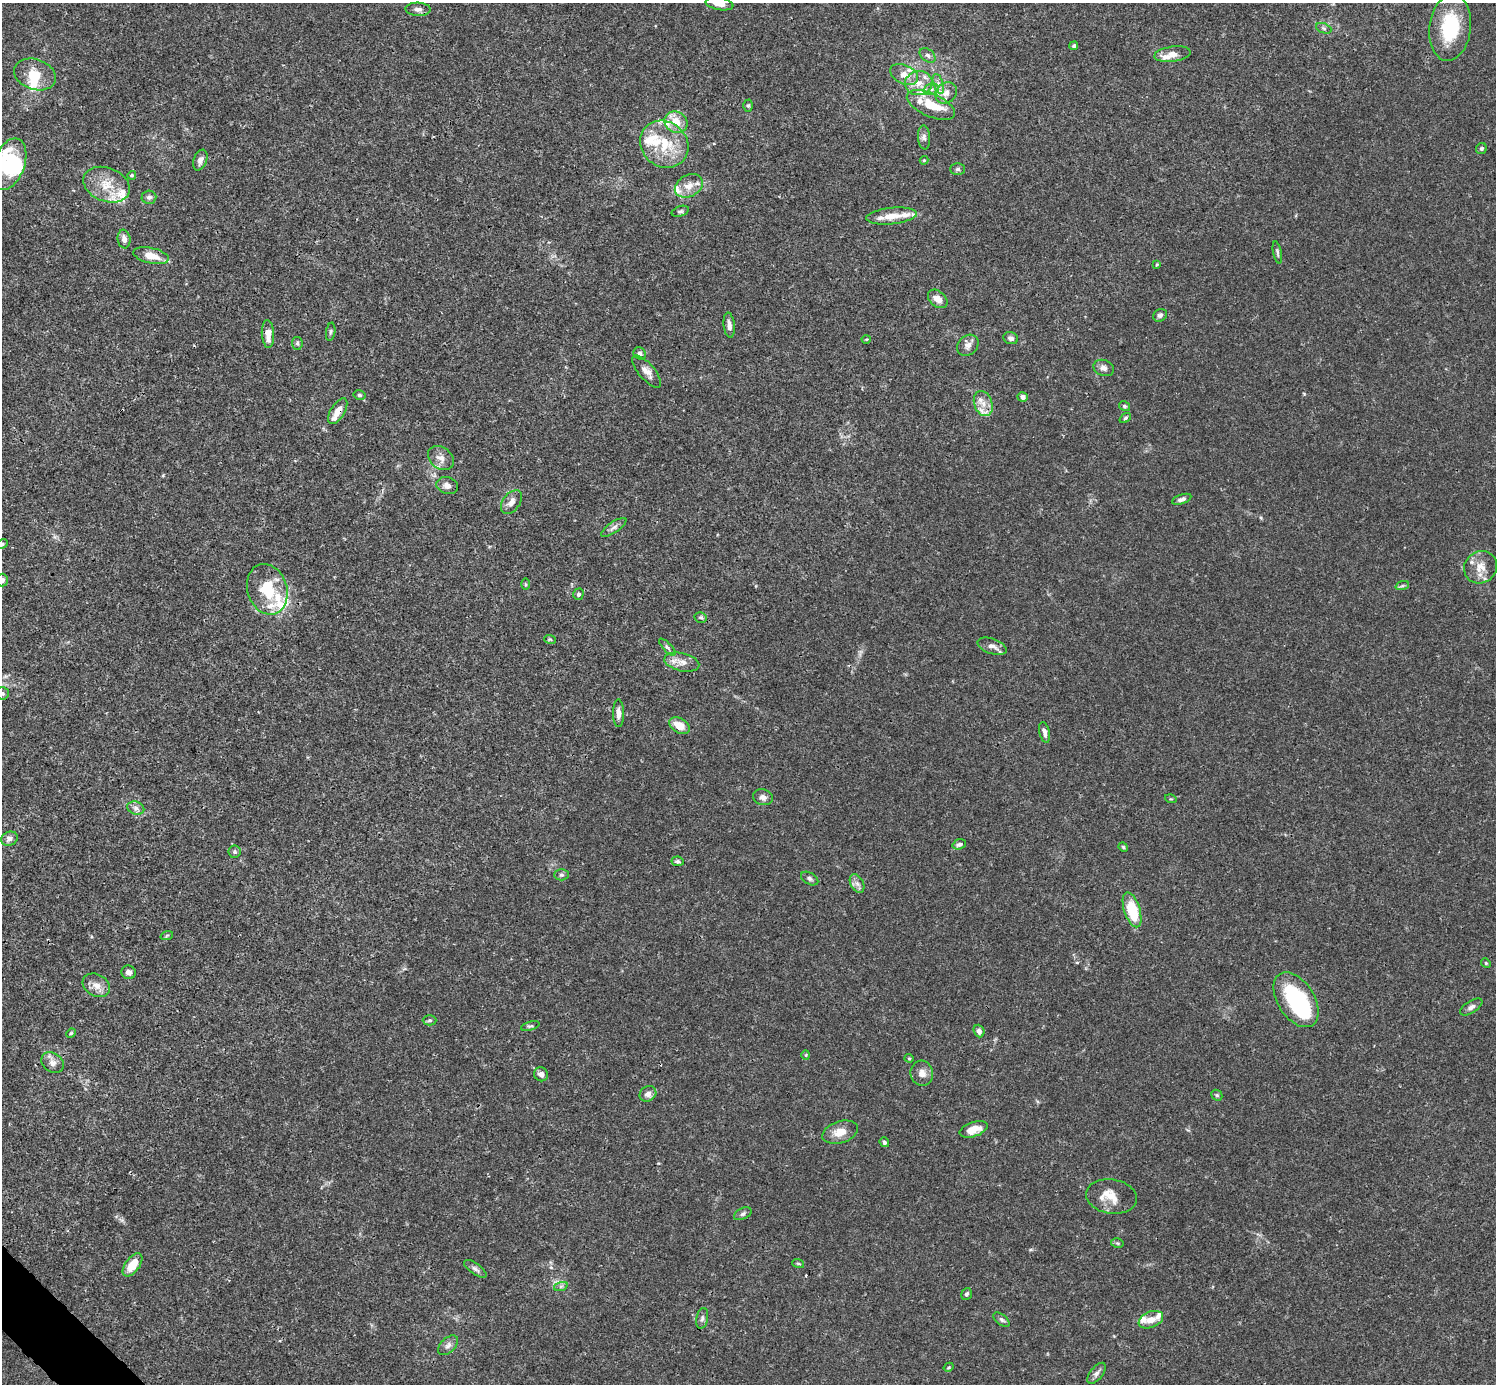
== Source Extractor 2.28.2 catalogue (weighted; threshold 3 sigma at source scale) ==
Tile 7 of 4 x 4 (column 3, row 2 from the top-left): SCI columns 2991-4484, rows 2920-4301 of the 5982 x 5981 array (HDU 1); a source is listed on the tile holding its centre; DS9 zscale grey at full resolution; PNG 1498 x 1386 px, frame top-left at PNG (2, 3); each listed source drawn as its Kron ellipse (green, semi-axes under 4 px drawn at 4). Shown black and unused: <1% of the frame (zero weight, under 3 of 4 exposures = <1% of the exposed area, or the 3 px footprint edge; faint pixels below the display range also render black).
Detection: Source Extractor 2.28.2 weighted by HDU 2 'WHT'; one run over the whole footprint, this tile lists its part. Background 0.0165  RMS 0.0022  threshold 0.00975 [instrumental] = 3 sigma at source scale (4.5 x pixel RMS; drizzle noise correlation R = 1.50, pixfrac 1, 0.05/0.05 arcsec/px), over >= 5 px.
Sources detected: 145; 3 inside a brighter object's white glare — neither listed nor drawn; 24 inside a brighter listed object's ellipse — not listed separately; the other 118 listed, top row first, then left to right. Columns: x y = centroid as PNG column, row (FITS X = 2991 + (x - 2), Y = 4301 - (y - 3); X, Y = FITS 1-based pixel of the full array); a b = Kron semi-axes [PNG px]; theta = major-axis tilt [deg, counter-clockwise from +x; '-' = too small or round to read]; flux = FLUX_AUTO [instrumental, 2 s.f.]
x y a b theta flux
719 4 14 6 -9 1.5
418 9 12 6 -3 1
1450 27 34 20 83 13
1324 28 8 5 -21 0.44
1074 46 4 4 - 0.39
1172 54 18 7 8 2.1
928 55 9 6 -39 0.67
35 74 21 15 -19 4.3
904 74 15 9 -25 2.2
919 83 14 12 7 2.9
938 84 10 5 -72 0.79
931 89 7 5 19 0.6
946 93 11 9 43 1.6
931 105 26 11 -24 5.8
748 106 6 5 - 0.34
676 122 12 10 -32 3.3
924 137 12 6 -85 0.77
664 144 25 22 -40 8.7
1481 149 6 5 - 0.41
200 160 11 6 69 1
924 160 4 4 - 0.18
9 164 27 15 69 12
958 169 7 5 0 0.49
132 175 4 4 - 0.32
107 185 24 17 -21 4.8
689 186 15 10 28 2.5
149 197 7 6 - 0.61
680 211 9 5 18 0.45
891 216 25 8 6 2.9
124 239 9 6 -83 1.1
1277 252 11 4 -79 0.45
151 256 18 7 -12 3.2
1157 264 3 3 - 0.21
938 299 11 7 -40 1.8
1160 315 7 6 - 0.61
729 325 13 5 -83 0.97
331 332 9 4 80 0.39
268 334 14 6 -86 2.2
1011 338 7 6 - 0.77
866 339 4 3 - 0.2
297 343 6 5 - 0.39
968 345 12 9 43 1.2
640 353 6 6 - 0.58
1104 368 11 8 -20 1
647 371 20 8 -49 1.6
359 395 6 4 -14 0.36
1023 397 5 5 - 0.9
983 404 13 9 -70 1.9
1124 406 6 4 -30 0.37
338 411 14 7 59 1.9
1125 418 6 4 37 0.32
441 458 14 10 -38 1.7
447 486 11 8 -17 1.2
1182 499 10 4 19 0.7
511 502 13 8 53 1.5
614 527 15 5 35 0.87
2 544 6 4 29 0.38
1481 567 17 15 39 2.9
2 580 6 6 - 0.6
525 584 6 4 -88 0.27
1402 586 7 4 18 0.35
267 589 26 20 -72 8
578 594 5 5 - 0.51
701 617 6 5 - 0.4
550 639 6 3 -19 0.27
992 646 15 7 -19 1.4
667 647 11 4 -46 0.49
682 662 18 9 -13 2
2 693 6 6 - 0.42
618 713 14 5 -89 1.3
679 726 11 7 -29 2.8
1044 732 10 5 -77 0.9
763 797 10 8 -14 0.98
1171 799 6 3 -16 0.23
136 808 9 6 -17 0.78
9 839 8 6 23 1
959 844 7 5 18 0.68
1123 847 5 4 - 0.26
235 852 6 6 - 0.44
678 861 6 5 - 0.44
562 875 7 5 0 0.45
810 878 9 5 -29 0.6
857 884 10 6 -62 0.91
1132 910 18 8 -72 8.8
167 935 6 4 20 0.28
1486 963 5 4 - 0.26
129 972 7 6 - 0.94
96 985 14 11 -29 1.9
1296 1000 30 18 -57 22
1471 1007 12 6 32 0.85
430 1020 7 5 0 0.43
530 1026 9 4 16 0.38
979 1031 6 5 - 0.94
71 1033 5 4 - 0.26
806 1055 4 4 - 0.24
909 1058 4 4 - 0.23
52 1063 12 9 -37 1.4
922 1073 12 11 - 1.6
541 1074 7 6 - 0.78
648 1094 9 7 33 1.1
1217 1095 6 5 - 0.32
974 1129 15 7 19 2.6
840 1132 18 11 17 2.9
884 1142 5 4 - 0.42
1111 1197 25 17 -9 3.6
743 1214 9 5 26 0.55
1117 1243 6 4 -12 0.33
798 1263 6 3 -19 0.24
133 1265 13 7 53 4.1
475 1269 13 5 -36 0.74
561 1286 7 4 19 0.44
967 1294 6 5 - 0.45
702 1318 10 6 78 0.68
1002 1320 10 5 -38 0.52
1151 1320 13 8 23 1.9
448 1345 12 7 44 0.96
949 1367 5 3 - 0.21
1097 1373 12 6 52 0.91
Overlapping masked pixels (flux is a lower limit): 2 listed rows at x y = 151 256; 338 411
Isophote crosses this tile's border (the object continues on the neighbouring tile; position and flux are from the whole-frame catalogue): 5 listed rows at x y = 719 4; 9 164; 2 544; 2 580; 2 693